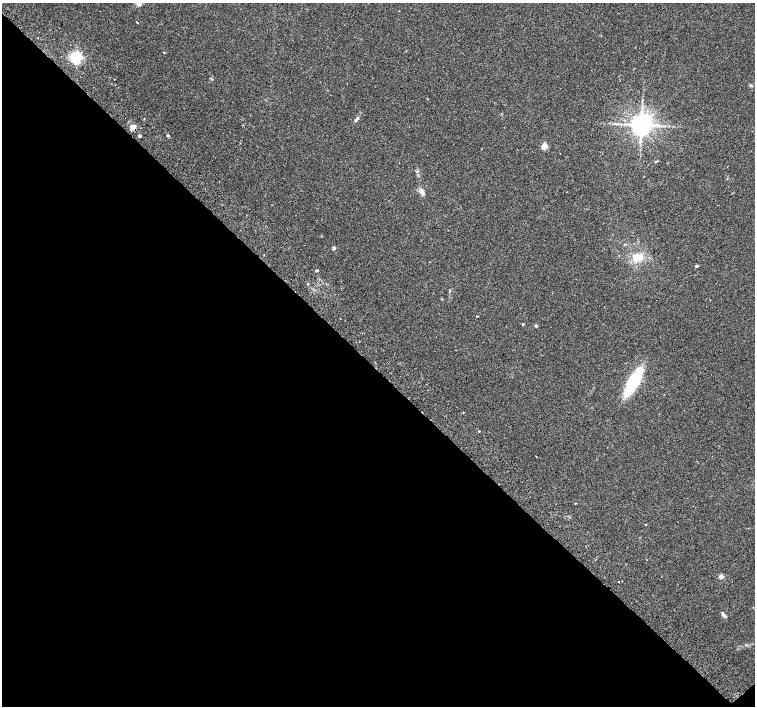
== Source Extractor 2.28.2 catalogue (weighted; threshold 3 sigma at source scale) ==
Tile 14 of 4 x 4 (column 2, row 4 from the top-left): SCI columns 1555-3060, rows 264-1671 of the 6116 x 6093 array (HDU 1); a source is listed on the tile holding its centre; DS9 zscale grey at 2 x 2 block average (1 PNG px = mean of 2 x 2 image px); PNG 757 x 708 px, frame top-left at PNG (2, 3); no overlay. Shown black and unused: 48% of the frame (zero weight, under 2 of 3 exposures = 3% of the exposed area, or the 3 px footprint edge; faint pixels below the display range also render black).
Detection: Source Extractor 2.28.2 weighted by HDU 2 'WHT'; one run over the whole footprint, this tile lists its part. Background 0.05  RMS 0.0057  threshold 0.0257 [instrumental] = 3 sigma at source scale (4.5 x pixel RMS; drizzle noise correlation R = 1.50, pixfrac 1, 0.0396/0.0396 arcsec/px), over >= 5 px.
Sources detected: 30; all 30 listed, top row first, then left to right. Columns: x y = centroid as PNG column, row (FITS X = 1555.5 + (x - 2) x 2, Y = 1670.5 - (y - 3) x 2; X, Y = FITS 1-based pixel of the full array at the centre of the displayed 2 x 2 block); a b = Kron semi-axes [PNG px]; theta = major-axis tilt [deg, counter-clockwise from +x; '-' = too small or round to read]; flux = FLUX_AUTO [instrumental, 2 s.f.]
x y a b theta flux
164 53 2 2 - 0.86
76 57 4 3 - 250
115 79 2 2 - 0.39
751 85 4 3 - 1.2
357 119 8 3 48 2.5
641 125 5 5 - 1400
132 127 7 6 - 5.9
168 135 2 2 - 3.2
139 136 2 2 - 4.5
544 146 3 2 - 33
657 161 4 2 - 0.98
417 171 3 3 - 1.2
421 191 6 5 - 6.2
567 192 2 2 - 0.61
624 244 3 2 - 0.8
333 249 4 3 - 1.5
264 255 2 2 - 1.1
638 257 18 8 2 18
697 266 2 2 - 3.2
316 270 2 2 - 2.7
477 316 2 2 - 0.92
523 324 2 2 - 3.4
536 325 2 2 - 3.9
359 341 2 2 - 0.48
633 381 21 6 60 110
575 503 2 2 - 0.72
645 524 2 2 - 0.54
721 576 3 3 - 12
618 581 2 2 - 0.68
723 614 8 3 -54 2.9
Overlapping masked pixels (flux is a lower limit): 1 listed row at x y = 132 127
Diffuse or blended objects may show on this block-average render without a row.